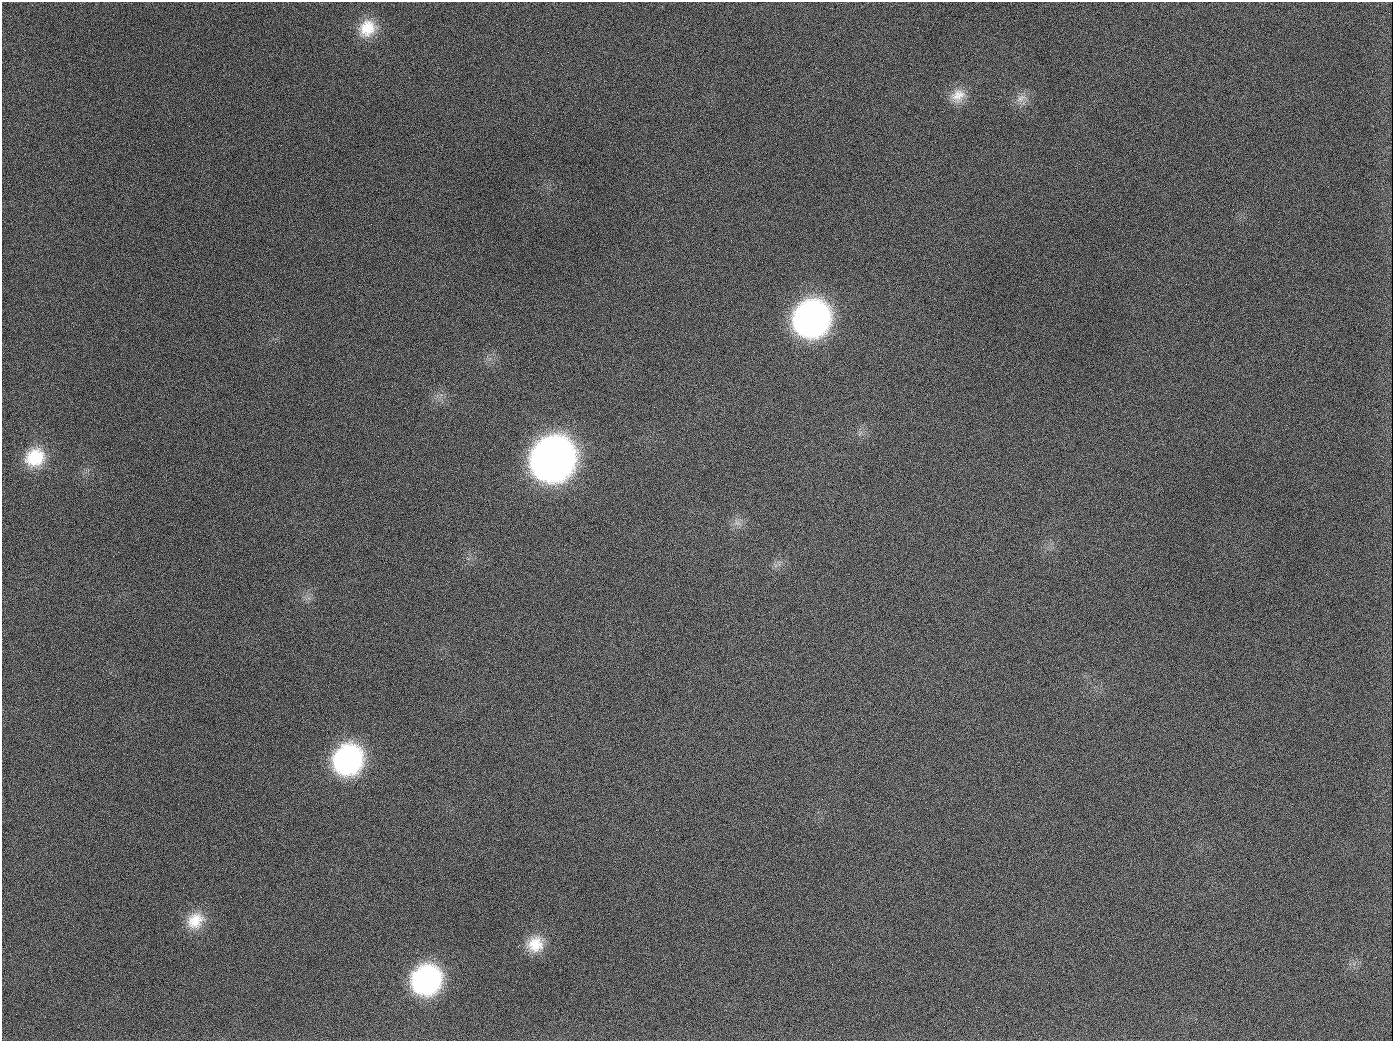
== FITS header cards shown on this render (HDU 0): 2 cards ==
NAXIS1  =                 1391
NAXIS2  =                 1039

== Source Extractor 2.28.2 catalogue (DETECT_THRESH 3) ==
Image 1391 x 1039 px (HDU 0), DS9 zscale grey, 1 PNG px = 1 image px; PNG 1395 x 1043 px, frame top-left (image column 1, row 1039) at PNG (2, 2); no overlay
Background 1410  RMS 67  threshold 201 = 3 sigma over >= 5 px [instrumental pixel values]
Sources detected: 14; all 14 listed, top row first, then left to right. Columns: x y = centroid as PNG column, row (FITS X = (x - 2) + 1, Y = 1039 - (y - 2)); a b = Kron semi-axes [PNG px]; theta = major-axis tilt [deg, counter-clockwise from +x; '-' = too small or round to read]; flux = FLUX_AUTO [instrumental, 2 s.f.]
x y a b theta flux
367 28 24 20 47 1.4e+05
958 96 20 17 38 7.9e+04
1021 98 16 9 33 4.2e+04
189 126 2 2 - 7.3e+03
811 319 25 23 50 2.5e+06
654 407 2 2 - 4.1e+03
35 457 23 20 33 1.8e+05
553 459 27 25 53 5.8e+06
737 523 12 6 -35 2.4e+04
348 760 25 23 57 1.1e+06
195 920 24 20 45 1.2e+05
535 944 21 19 33 1.1e+05
426 980 25 23 48 1.0e+06
944 1026 2 2 - 4.0e+03